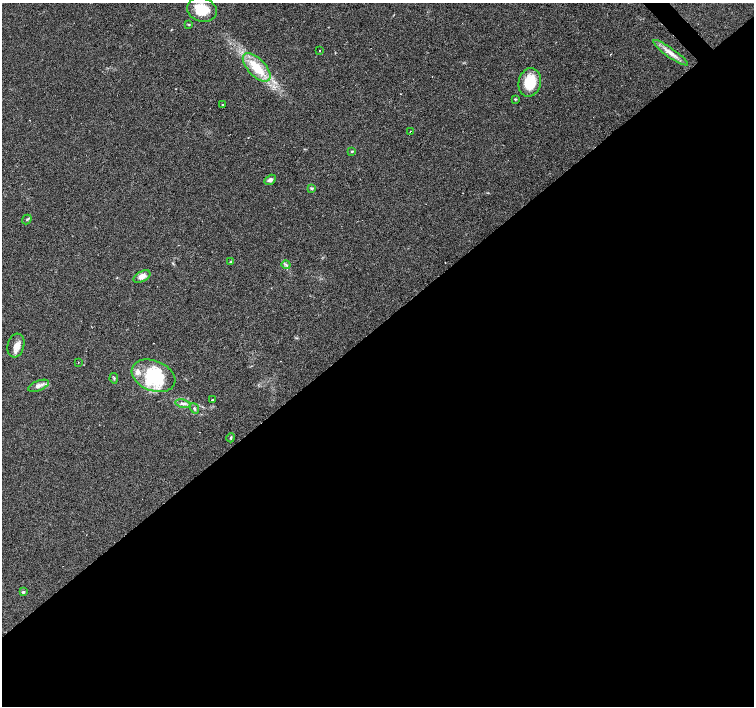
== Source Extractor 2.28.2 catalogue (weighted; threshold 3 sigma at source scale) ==
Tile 15 of 4 x 4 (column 3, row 4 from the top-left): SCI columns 3008-4510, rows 210-1616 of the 6014 x 5982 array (HDU 1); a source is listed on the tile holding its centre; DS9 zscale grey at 2 x 2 block average (1 PNG px = mean of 2 x 2 image px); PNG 756 x 708 px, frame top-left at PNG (2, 3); each listed source drawn as its Kron ellipse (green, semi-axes under 4 px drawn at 4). Shown black and unused: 54% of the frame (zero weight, under 3 of 4 exposures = <1% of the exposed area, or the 3 px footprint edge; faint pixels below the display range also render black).
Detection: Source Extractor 2.28.2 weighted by HDU 2 'WHT'; one run over the whole footprint, this tile lists its part. Background 0.0896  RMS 0.0057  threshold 0.0256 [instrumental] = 3 sigma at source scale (4.5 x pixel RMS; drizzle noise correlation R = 1.50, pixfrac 1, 0.0396/0.0396 arcsec/px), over >= 5 px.
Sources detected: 37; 7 cosmic-ray / hot-pixel residue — neither listed nor drawn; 4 inside a brighter listed object's ellipse — not listed separately; the other 26 listed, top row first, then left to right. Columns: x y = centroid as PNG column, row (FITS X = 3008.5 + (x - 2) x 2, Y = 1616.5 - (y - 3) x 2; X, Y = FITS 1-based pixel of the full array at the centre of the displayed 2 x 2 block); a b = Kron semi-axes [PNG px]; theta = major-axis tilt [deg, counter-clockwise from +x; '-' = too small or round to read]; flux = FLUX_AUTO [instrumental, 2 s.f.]
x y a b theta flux
202 10 15 12 -17 31
189 25 3 3 - 0.97
320 50 2 2 - 1.7
670 53 21 4 -35 11
257 67 18 8 -46 35
530 82 14 11 76 35
515 99 3 3 - 1.3
222 105 2 2 - 0.64
410 131 2 2 - 2.2
352 151 4 3 - 1.3
270 180 6 4 31 4.6
312 188 4 3 - 1.4
27 220 5 3 - 1.6
231 262 3 3 - 1.3
286 265 4 3 - 2.1
142 276 9 5 26 9.6
16 346 12 8 74 9.1
78 363 2 2 - 0.74
153 376 23 15 -22 71
114 378 5 2 - 1.5
38 386 11 5 20 6.2
212 400 2 2 - 3.4
183 404 7 4 -11 4.2
194 408 6 3 -52 2
231 438 5 3 - 1.5
23 592 4 3 - 1.8